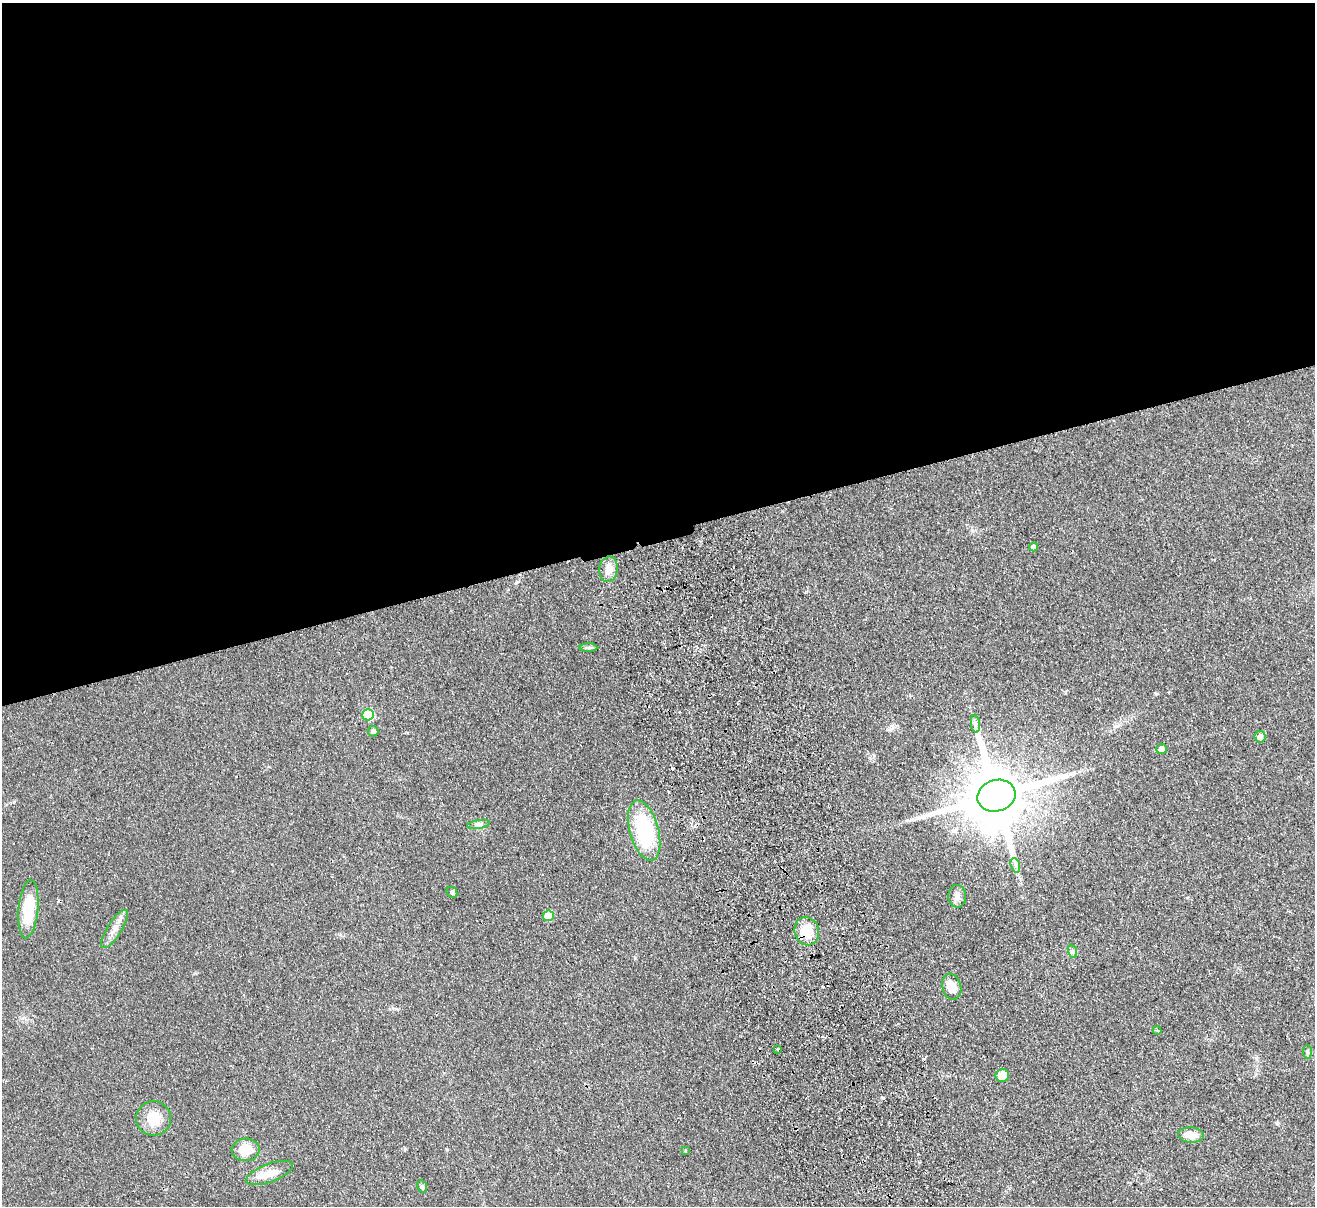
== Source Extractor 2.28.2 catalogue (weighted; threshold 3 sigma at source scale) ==
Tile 2 of 4 x 4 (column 2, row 1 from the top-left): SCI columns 1369-2681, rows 3902-5105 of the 5362 x 5274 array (HDU 1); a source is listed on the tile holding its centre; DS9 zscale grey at full resolution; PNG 1317 x 1208 px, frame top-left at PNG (2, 3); each listed source drawn as its Kron ellipse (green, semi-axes under 4 px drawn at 4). Shown black and unused: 44% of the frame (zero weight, under 2 of 3 exposures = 3% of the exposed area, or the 3 px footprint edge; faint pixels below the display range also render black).
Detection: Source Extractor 2.28.2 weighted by HDU 2 'WHT'; one run over the whole footprint, this tile lists its part. Background 0.101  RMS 0.0086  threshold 0.0385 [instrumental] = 3 sigma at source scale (4.5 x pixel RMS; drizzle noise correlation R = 1.50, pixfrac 1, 0.05/0.05 arcsec/px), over >= 5 px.
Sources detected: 35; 4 cosmic-ray / hot-pixel residue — neither listed nor drawn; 1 inside a brighter listed object's ellipse — not listed separately; the other 30 listed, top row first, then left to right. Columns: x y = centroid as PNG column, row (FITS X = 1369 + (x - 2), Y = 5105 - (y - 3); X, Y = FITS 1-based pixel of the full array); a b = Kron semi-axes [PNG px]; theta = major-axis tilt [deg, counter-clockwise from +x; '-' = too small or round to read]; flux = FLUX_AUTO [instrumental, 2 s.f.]
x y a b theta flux
1034 547 4 4 - 2.4
609 569 13 9 79 8.4
588 648 9 4 1 1.7
368 715 6 5 - 43
975 724 9 4 -82 2.4
373 731 5 5 - 2.7
1260 737 6 5 - 4.1
1162 749 5 5 - 4.8
996 796 19 15 15 7600
479 824 11 4 9 2.6
644 830 31 14 -74 71
1015 865 7 4 -71 2.2
452 892 6 5 - 1.2
957 896 11 9 -87 4.7
28 909 29 10 85 33
548 916 5 5 - 19
114 929 22 7 58 7
807 931 14 12 -73 19
1072 951 7 4 -71 1.6
952 987 13 9 -73 12
1157 1030 4 4 - 0.96
777 1049 3 3 - 1.9
1307 1052 7 4 -88 1.6
1002 1075 7 6 - 11
154 1118 17 17 - 17
1191 1135 13 7 -4 9.8
246 1150 14 11 3 17
685 1151 4 3 - 0.73
270 1173 24 9 20 12
422 1186 6 5 - 1.4
Overlapping masked pixels (flux is a lower limit): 1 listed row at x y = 807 931
Unlisted compact peaks at least as high as the median listed source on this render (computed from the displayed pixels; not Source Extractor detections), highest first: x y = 883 1098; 1156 694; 1277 1124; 517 582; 14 802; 1116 726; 447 1150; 635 958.